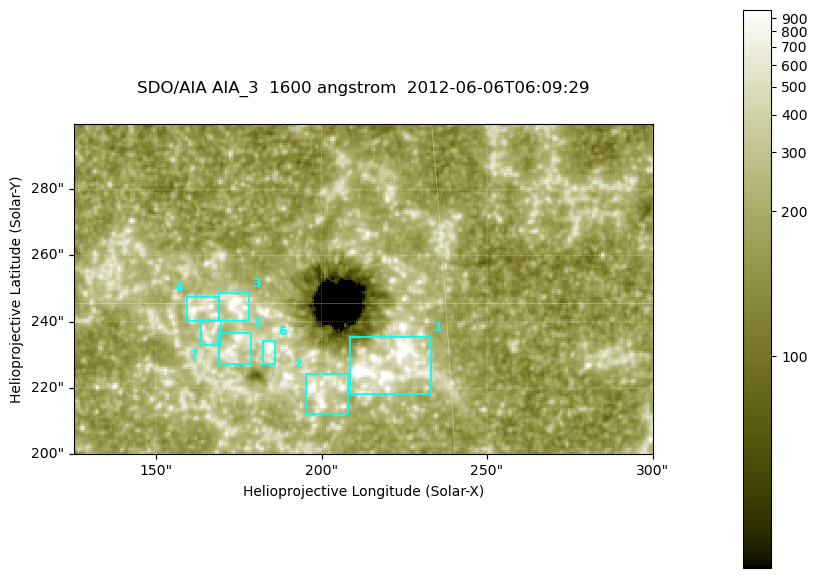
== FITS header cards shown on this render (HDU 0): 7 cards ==
TELESCOP= 'SDO/AIA '
INSTRUME= 'AIA_3   '
WAVELNTH=                 1600
WAVEUNIT= 'angstrom'
DATE-OBS= '2012-06-06T06:09:29.12'
CTYPE1  = 'HPLN-TAN'
CTYPE2  = 'HPLT-TAN'

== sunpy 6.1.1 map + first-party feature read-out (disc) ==
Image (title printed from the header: SDO/AIA AIA_3  1600 angstrom  2012-06-06T06:09:29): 287 x 164 px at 0.609 arcsec/px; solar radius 946 arcsec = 1552 px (partial field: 0.6% of the solar disc is inside the frame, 100% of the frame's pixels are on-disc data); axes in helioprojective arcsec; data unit not stated in the header (colour bar unlabelled)
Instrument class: DISC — disc imager (sunpy class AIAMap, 1600 A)
Bright regions (active regions / flare kernels): reference = the on-disc median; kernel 3 px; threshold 5 sigma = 330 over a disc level ~182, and >= 1.15x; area >= 47 px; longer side >= 3 px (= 1.8 arcsec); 7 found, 7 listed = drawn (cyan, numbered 1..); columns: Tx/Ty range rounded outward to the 2 arcsec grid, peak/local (2 s.f.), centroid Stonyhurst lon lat
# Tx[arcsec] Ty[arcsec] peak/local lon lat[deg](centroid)
1 208..234 218..236 20 +14 +14
2 194..208 212..226 6 +13 +13
3 168..178 240..250 6.4 +11 +15
4 158..170 240..248 5 +10 +15
5 168..180 226..238 5.2 +11 +14
6 182..186 226..234 8.4 +12 +14
7 162..170 232..240 4 +10 +14